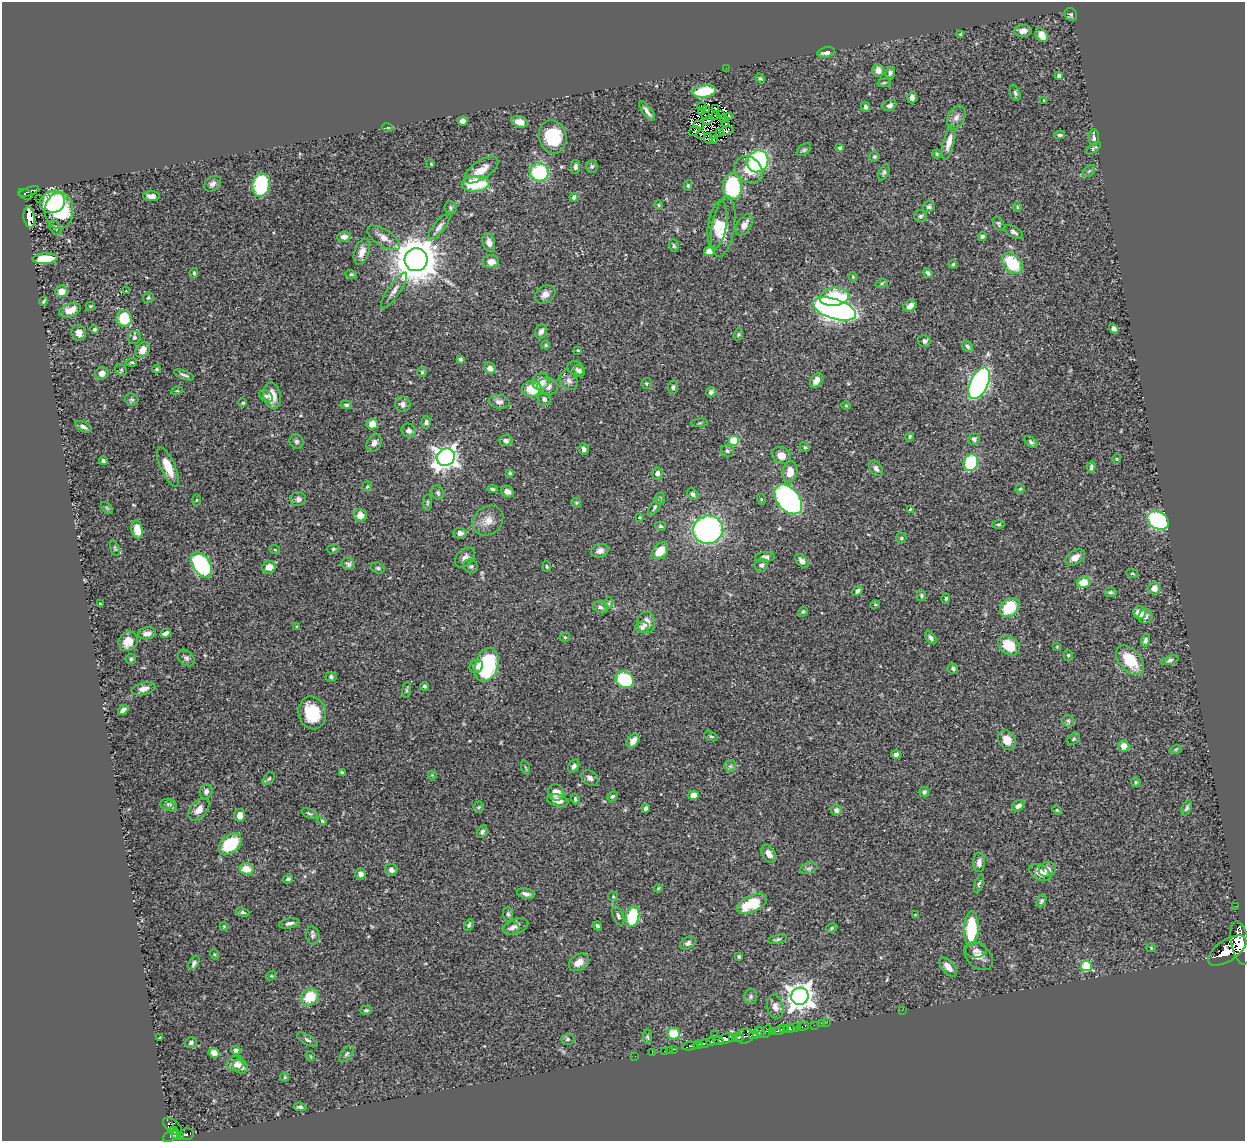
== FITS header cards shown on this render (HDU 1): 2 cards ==
NAXIS1  =                 1243
NAXIS2  =                 1139

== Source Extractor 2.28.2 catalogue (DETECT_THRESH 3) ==
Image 1243 x 1139 px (HDU 1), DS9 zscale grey, 1 PNG px = 1 image px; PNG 1247 x 1143 px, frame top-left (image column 1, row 1139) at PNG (2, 2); each listed source drawn as its Kron ellipse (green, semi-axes under 4 px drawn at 4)
Background 0.439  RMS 0.022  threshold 0.0659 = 3 sigma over >= 5 px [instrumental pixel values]
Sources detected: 399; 3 with non-positive FLUX_AUTO (blend fragments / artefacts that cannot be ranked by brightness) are neither listed nor drawn; the other 396 listed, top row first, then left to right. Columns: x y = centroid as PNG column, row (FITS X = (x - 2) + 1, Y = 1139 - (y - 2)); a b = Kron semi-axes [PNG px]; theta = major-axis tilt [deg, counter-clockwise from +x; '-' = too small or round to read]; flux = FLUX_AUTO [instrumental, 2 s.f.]
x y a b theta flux
1071 15 7 6 - 2.7
1023 31 8 6 3 9.6
960 34 3 3 - 1.3
1042 35 7 5 -57 14
826 52 8 5 16 8.1
726 68 2 2 - 33
878 70 6 6 - 9
890 73 6 4 87 3.7
1059 76 4 4 - 2.9
760 78 5 4 - 2.1
884 83 7 3 8 1.9
704 91 12 6 9 67
1015 93 8 5 -67 3.2
912 97 6 4 -88 6.4
1044 100 3 2 - 1.5
890 105 7 5 23 4
702 107 5 2 - 3.8
866 107 5 4 - 3
715 108 4 2 - 2
707 110 3 2 - 1.2
647 111 12 3 -54 5.8
701 111 3 2 - 0.71
721 114 3 2 - 1.2
706 116 3 2 - 1.1
716 116 3 2 - 1
730 117 4 2 - 1.6
956 118 12 8 64 8.7
724 119 3 2 - 1.8
462 121 5 4 - 8.2
707 121 5 2 - 1.4
519 122 8 5 -19 11
726 124 2 2 - 0.55
699 125 5 2 - 1
388 128 5 3 - 1.6
694 131 6 2 38 2.5
726 131 7 3 14 2.4
720 133 3 2 - 1.8
700 134 3 2 - 1.4
1060 135 5 3 - 2.5
714 136 4 2 - 0.052
553 137 16 14 -77 75
708 138 5 4 - 6.5
1094 138 8 5 -88 4.9
713 140 3 2 - 2
949 142 17 5 75 14
840 148 4 3 - 2.4
1094 148 8 4 36 3
804 150 8 5 38 2.9
937 154 4 4 - 1.4
874 157 5 5 - 2.3
758 161 11 10 - 200
431 164 3 3 - 1.1
592 166 6 5 - 2.8
575 167 7 4 80 4.3
481 170 20 9 34 21
749 170 15 12 -41 23
1089 171 7 4 44 2.8
539 172 9 9 - 110
884 172 8 4 64 3.1
213 184 9 6 40 5.9
476 184 14 8 2 67
261 185 12 8 83 140
688 185 5 4 - 2.3
732 187 13 9 -88 130
29 192 10 3 18 56
25 194 7 5 -27 53
151 196 8 5 2 8.4
574 197 4 4 - 3.1
40 199 3 2 - 1.3
53 202 13 11 20 59
659 205 5 3 - 1.3
929 207 6 5 - 3
1017 207 5 4 - 1.7
450 208 6 6 - 3.2
59 211 18 14 90 98
920 216 6 6 - 3.4
29 217 11 5 -81 36
999 224 8 5 -59 2.7
718 225 24 9 81 18
744 225 12 7 58 10
723 226 31 11 81 32
439 227 16 5 51 6.6
55 228 8 5 -58 2.8
1013 232 10 5 -27 4.7
982 236 4 4 - 2.4
344 237 6 5 - 7.2
384 238 19 8 -33 13
489 243 9 6 -76 8.9
674 246 6 5 - 3.1
709 251 6 5 - 11
362 252 13 7 71 12
45 259 12 5 5 36
416 260 11 11 - 5000
491 262 8 6 1 9.3
1012 263 12 8 -49 61
953 264 4 3 - 1.8
194 273 5 3 - 2
928 273 5 3 - 3.2
351 274 6 3 -16 1.7
853 277 4 3 - 1.4
882 283 6 4 19 1.9
394 290 21 6 55 9.2
61 291 6 5 - 14
127 291 3 2 - 1.1
545 294 11 8 31 8
834 297 15 9 7 64
148 298 5 5 - 2.5
44 301 4 2 - 2
90 306 4 3 - 1.4
910 306 7 5 35 9.5
835 309 22 10 -18 1100
70 310 11 6 21 17
124 318 8 7 - 49
95 329 4 4 - 2.8
1114 329 5 4 - 4.8
541 332 7 6 - 6.3
79 333 8 7 - 8.9
738 334 6 4 71 1.8
134 337 6 6 - 3.5
924 341 6 6 - 4.8
546 345 4 4 - 1.6
968 346 6 4 -47 2.7
143 350 8 6 57 15
578 350 3 3 - 1.1
460 359 4 3 - 2.2
132 362 5 4 - 2.3
490 368 6 5 - 7.8
157 369 4 3 - 1.7
576 369 9 6 -30 5.2
121 370 6 5 - 2.7
579 371 6 5 - 3.7
422 372 5 4 - 1.7
102 373 6 6 - 9.9
184 375 10 3 -20 3.5
569 380 10 8 -51 6.6
816 380 8 5 59 12
541 382 9 8 - 20
646 383 6 5 - 2.2
979 383 17 9 63 420
548 386 10 9 - 9.6
673 387 6 5 - 2.8
532 389 10 8 5 36
177 391 5 3 - 1.3
711 392 5 4 - 3.5
266 396 7 5 -37 3.6
272 396 13 8 -79 19
544 399 7 6 - 4.2
131 400 7 6 - 2.7
499 402 10 7 -9 6.8
243 403 4 4 - 1.9
403 404 8 7 - 6.4
346 405 5 4 - 3
846 406 5 3 - 1.3
426 422 6 4 87 3.1
700 423 8 3 5 1.8
372 424 6 5 - 20
83 427 9 4 -26 5
408 430 7 6 - 5.9
910 437 5 4 - 1.8
974 439 6 5 - 3.5
506 440 7 5 -4 5.4
297 441 7 6 - 3.7
734 441 5 5 - 78
1031 442 7 4 -39 3
374 443 9 7 60 9.2
805 447 5 4 - 1.8
584 449 6 5 - 4.8
727 451 6 6 - 3.5
781 455 10 8 -28 14
446 457 9 8 - 1100
1117 459 5 3 - 1.3
103 461 4 3 - 3.1
971 463 8 7 - 84
168 467 21 7 -66 26
1091 467 6 4 85 3.2
876 468 8 6 -57 5.2
790 472 10 7 79 16
510 473 4 3 - 1.7
657 473 6 5 - 6
367 486 5 4 - 1.6
493 489 5 3 - 2.6
1020 489 5 4 - 1.8
507 492 7 5 -33 7
438 493 7 6 - 3.4
693 494 6 5 - 3.7
660 498 5 5 - 2.6
298 499 8 7 - 4.7
761 499 5 3 - 1.3
788 499 17 11 -51 260
197 500 5 3 - 1.5
428 502 8 4 -90 2.2
576 503 5 4 - 1.7
655 507 10 4 59 3.7
107 508 7 4 -45 1.9
910 509 3 2 - 1.3
360 515 6 6 - 14
640 517 3 3 - 1.5
1158 520 11 8 -32 270
488 521 16 13 43 17
998 524 6 4 6 2.1
660 526 6 4 -16 2.3
137 529 9 5 -79 21
708 530 15 14 - 320
460 533 6 5 - 6.2
901 538 5 5 - 2.1
115 548 8 4 -75 1.9
333 549 6 4 15 2.3
275 550 5 3 - 1.2
600 551 9 6 18 7
660 551 10 7 48 25
765 557 10 5 7 5.2
1075 557 10 6 32 11
465 558 12 8 47 8.1
802 561 8 5 -48 6.4
348 564 7 6 - 4.2
202 565 14 8 -56 200
761 565 7 6 - 4.5
471 566 7 6 - 3.2
269 567 7 6 - 14
547 567 5 3 - 1.7
378 568 7 5 -18 2.9
1132 574 6 3 -8 1.6
1083 582 6 5 - 26
1154 588 6 6 - 12
857 591 5 4 - 4.6
1110 592 6 5 - 3.4
921 595 6 4 -77 2.3
946 598 5 4 - 2.2
609 603 6 3 72 1.7
100 604 4 2 - 1.3
875 605 5 3 - 1.4
600 607 8 5 -24 4.7
1010 607 11 8 39 52
803 612 5 4 - 1.7
1140 613 7 6 - 17
1145 616 7 6 - 6.2
646 623 11 9 -86 15
297 627 4 4 - 1.5
642 627 7 6 - 4.2
147 633 9 6 10 8.2
166 633 5 4 - 5.6
565 637 5 3 - 1.5
931 638 7 4 -53 3.8
1145 640 6 4 73 3.7
128 641 10 9 - 21
1009 646 11 9 -33 33
1057 646 4 2 - 1.1
1068 655 5 4 - 2
186 658 9 7 -44 5
131 659 5 5 - 2.3
1130 660 17 10 -49 50
1170 660 9 4 16 3.2
487 665 17 11 74 140
476 666 7 6 - 8.5
953 669 5 5 - 2.8
331 677 5 5 - 2.8
625 680 9 8 - 78
424 686 4 3 - 2.4
143 689 12 6 14 9.1
407 690 8 4 83 1.8
123 710 6 4 41 5.6
312 713 16 13 -75 51
1068 721 6 6 - 3.1
711 736 7 4 -23 2.2
1074 739 7 5 42 2.8
1007 740 10 8 -56 18
633 741 8 5 52 11
1124 746 5 5 - 14
1176 749 6 4 19 2.2
896 755 4 4 - 9.5
574 766 7 5 61 4.5
730 766 6 6 - 3.4
525 767 7 3 -71 1.9
342 773 4 3 - 2.4
432 775 4 4 - 1.2
590 778 9 7 -37 6.2
269 779 7 5 49 2.8
1136 782 5 4 - 1.9
206 792 7 6 - 5.8
924 792 5 4 - 2.9
556 793 8 7 - 12
693 795 5 4 - 11
612 796 5 4 - 2.7
575 799 5 3 - 2.1
558 800 11 6 -12 12
167 804 6 5 - 4.8
172 805 6 5 - 3
1018 806 7 5 33 6.1
479 807 5 5 - 2.3
646 808 4 4 - 4.1
1187 808 8 4 67 3.4
199 810 13 8 47 12
836 810 5 5 - 4.4
1057 810 5 4 - 1.6
309 814 8 4 -25 2.7
240 815 6 5 - 12
322 821 5 4 - 1.7
482 832 6 4 64 3.3
230 844 13 8 40 69
769 854 9 6 -58 9.1
979 862 9 6 87 7.8
809 868 9 5 18 3.8
246 869 7 6 - 20
391 870 6 5 - 5.5
1047 870 8 7 - 8.7
1040 873 12 7 -29 14
361 874 5 5 - 4.8
288 879 5 4 - 2.5
979 884 9 4 70 3.2
658 888 4 3 - 1.5
526 894 9 5 -12 5.5
613 896 5 4 - 1.8
1041 901 7 4 65 3
752 904 16 8 24 54
1236 906 2 2 - 4.6
243 912 7 4 -17 2.4
508 914 7 5 -88 3
915 915 3 3 - 1
618 916 10 5 -67 4.4
633 916 10 6 79 86
289 923 11 5 10 5.4
469 925 6 4 63 3
224 926 4 4 - 1.5
515 926 13 7 20 6.8
597 926 4 3 - 2.8
511 928 8 6 5 4.5
832 928 6 4 29 2.1
971 929 17 7 87 85
313 936 9 6 -78 4.2
777 939 10 4 13 3
688 943 8 5 30 4.5
1240 943 21 9 -79 1700
1151 948 4 4 - 1.4
976 950 11 7 5 5.8
1227 950 22 10 34 2000
214 954 5 3 - 1.4
978 956 16 11 -42 14
739 957 4 3 - 2.4
579 962 11 7 36 14
194 963 7 4 57 4.4
1086 966 5 5 - 100
948 967 11 6 -48 13
271 976 5 4 - 1.8
800 996 9 8 - 1600
310 997 9 8 - 41
751 997 7 6 - 3.8
775 1007 12 8 -77 9
366 1010 6 4 1 2.6
902 1010 2 2 - 40
827 1022 2 2 - 5.7
821 1023 2 2 - 7.1
814 1025 2 2 - 9.6
803 1026 6 3 16 30
794 1027 7 3 16 160
783 1029 4 3 - 120
789 1029 6 4 2 250
779 1030 6 4 15 210
766 1031 7 4 61 56
773 1032 3 3 - 47
673 1033 6 6 - 33
760 1033 6 4 -55 110
714 1035 2 2 - 5.1
754 1035 5 3 - 110
745 1036 9 7 26 170
647 1037 7 4 -86 2.2
159 1038 2 2 - 1.1
738 1038 6 3 6 100
568 1039 7 5 2 2.5
726 1039 8 5 24 370
732 1039 4 3 - 68
307 1040 12 4 -31 3.8
719 1041 5 3 - 200
710 1042 4 3 - 170
191 1043 6 5 - 3.6
704 1044 6 3 17 160
698 1045 4 3 - 50
690 1046 8 3 6 87
674 1049 4 2 - 20
236 1050 5 4 - 3.5
669 1050 2 2 - 4.4
664 1051 2 2 - 4.2
214 1053 5 5 - 12
652 1053 3 2 - 3.5
346 1054 9 5 52 3
310 1056 5 3 - 1.2
635 1056 2 2 - 4
235 1064 8 7 - 12
241 1067 8 6 -38 9.4
285 1077 5 4 - 1.6
300 1107 6 4 -7 3.3
172 1126 11 6 -39 190
173 1131 4 3 - 140
186 1134 7 6 - 96
176 1135 4 3 - 110
171 1136 9 5 32 250
180 1136 3 3 - 40
At the frame edge (FLAGS 8, measured only in part): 1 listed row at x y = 1240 943
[3 non-positive-flux detections neither listed nor drawn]